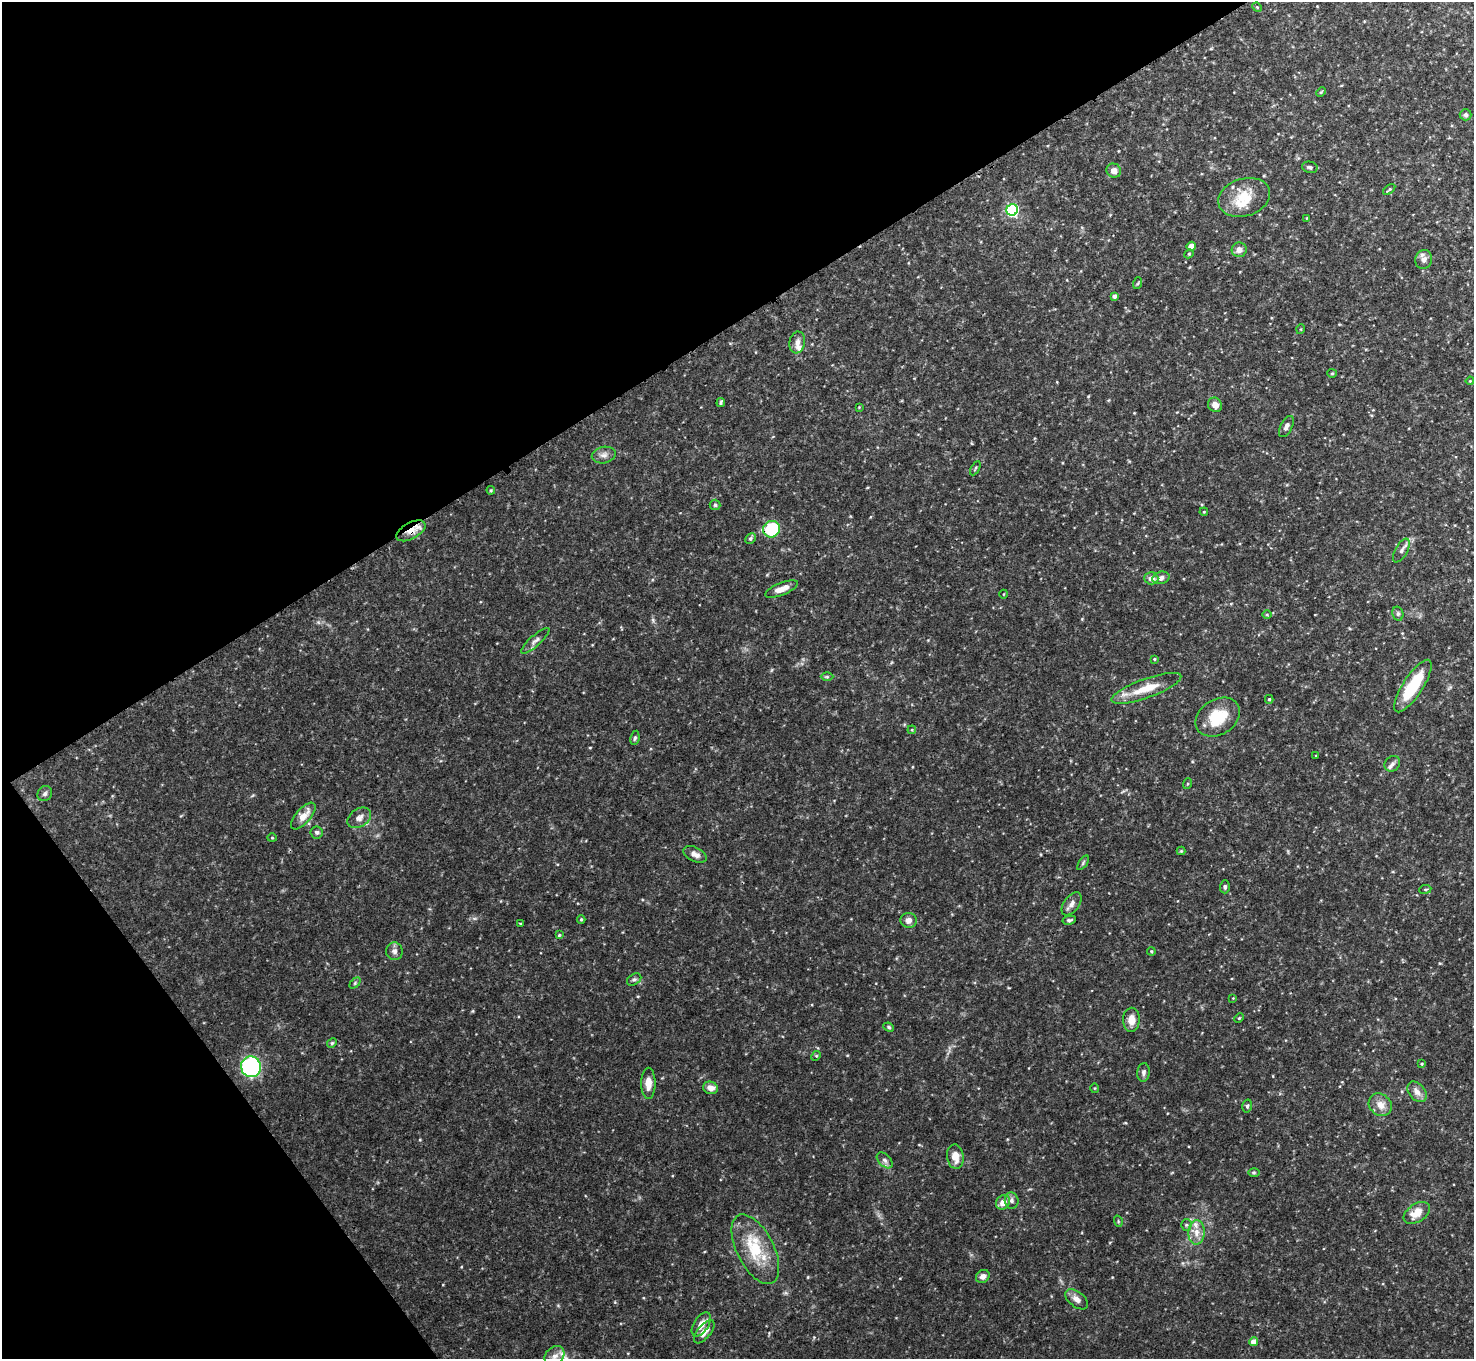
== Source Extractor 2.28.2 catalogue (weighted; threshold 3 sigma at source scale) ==
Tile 5 of 4 x 4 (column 1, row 2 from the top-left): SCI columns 8-1479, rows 2883-4239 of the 5904 x 5905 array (HDU 1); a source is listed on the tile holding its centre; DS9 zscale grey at full resolution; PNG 1476 x 1361 px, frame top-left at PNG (2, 2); each listed source drawn as its Kron ellipse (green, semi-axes under 4 px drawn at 4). Shown black and unused: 31% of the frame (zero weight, under 3 of 4 exposures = <1% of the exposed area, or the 3 px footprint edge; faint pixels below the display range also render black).
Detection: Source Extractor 2.28.2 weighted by HDU 2 'WHT'; one run over the whole footprint, this tile lists its part. Background 0.132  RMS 0.0051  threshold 0.0231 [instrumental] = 3 sigma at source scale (4.5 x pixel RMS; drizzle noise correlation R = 1.50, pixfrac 1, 0.05/0.05 arcsec/px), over >= 5 px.
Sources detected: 107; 6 inside a brighter listed object's ellipse — not listed separately; the other 101 listed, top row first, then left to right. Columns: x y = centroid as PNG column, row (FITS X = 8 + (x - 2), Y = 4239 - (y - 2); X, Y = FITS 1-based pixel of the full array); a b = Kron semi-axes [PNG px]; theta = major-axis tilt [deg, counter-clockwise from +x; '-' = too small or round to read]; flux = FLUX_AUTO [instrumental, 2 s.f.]
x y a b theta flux
1257 7 5 4 - 0.51
1321 92 5 3 - 0.57
1466 115 6 5 - 1.2
1310 167 8 5 -13 1.1
1114 171 7 7 - 3.1
1389 189 7 3 40 0.67
1244 197 26 18 18 14
1012 210 6 5 - 81
1307 218 3 3 - 0.44
1191 246 4 4 - 5.4
1239 250 7 7 - 2.9
1189 254 5 4 - 0.6
1424 259 9 8 - 2.6
1138 283 6 3 71 0.56
1114 296 4 3 - 1.4
1301 329 5 3 - 0.43
797 342 11 8 80 2.8
1332 373 5 4 - 0.59
1470 381 4 3 - 0.43
721 403 4 3 - 0.75
1215 405 7 7 - 3.3
859 407 4 4 - 0.37
1286 426 11 5 63 2.1
604 455 12 8 11 2.7
975 468 8 3 60 0.55
491 490 4 3 - 0.57
715 505 5 5 - 0.83
1204 512 4 3 - 0.4
771 529 8 8 - 29
411 531 16 8 29 5.1
750 538 6 4 45 1.1
1401 551 13 6 61 2
1151 578 7 6 - 3.4
1161 578 9 6 14 2.2
781 589 17 6 21 4.5
1004 594 4 3 - 0.37
1398 614 7 5 -76 1
1267 615 5 3 - 0.51
535 641 18 5 42 2.3
1154 659 4 4 - 0.49
827 677 6 4 -1 0.66
1413 686 30 10 57 23
1146 688 37 9 20 12
1269 699 4 4 - 0.65
1218 717 24 17 32 17
912 730 4 3 - 0.46
635 738 7 4 81 0.98
1316 755 4 2 - 0.34
1392 764 8 7 - 1.7
1187 784 5 3 - 0.51
45 794 8 7 - 1.5
303 816 16 7 49 5.4
359 818 13 9 34 3.1
317 832 6 6 - 1.1
272 838 4 4 - 0.54
1181 851 4 4 - 0.49
695 854 13 7 -25 2.9
1083 863 8 4 56 0.87
1225 887 6 5 - 1.1
1425 889 6 3 8 0.58
1072 904 13 7 53 2.6
581 919 4 3 - 0.63
908 920 8 7 - 2.9
1069 920 7 4 11 1.1
520 923 4 2 - 0.35
559 935 4 4 - 0.57
394 951 9 8 - 2.2
1151 951 4 3 - 0.46
634 979 8 5 34 1.1
355 983 6 4 46 0.67
1233 998 3 3 - 0.35
1239 1018 5 4 - 0.56
1131 1020 12 8 89 4.6
889 1027 5 4 - 0.69
332 1043 5 4 - 0.7
816 1056 5 4 - 0.58
1422 1064 4 3 - 0.5
251 1067 10 10 - 81
1143 1072 9 6 85 1.7
648 1083 15 7 -90 5.2
711 1088 7 6 - 3.5
1095 1088 5 3 - 0.51
1417 1092 11 8 -49 3.2
1380 1105 12 10 -42 5
1247 1106 6 5 - 0.94
955 1157 12 8 -82 5.7
885 1160 9 6 -45 1.7
1254 1173 6 4 1 0.66
1012 1201 8 7 - 1.5
1003 1202 8 6 46 4.4
1417 1213 14 9 34 7
1118 1221 6 3 -73 0.52
1186 1225 5 5 - 0.84
1196 1232 12 8 86 4.3
755 1249 38 18 -63 22
983 1276 7 6 - 2.2
1077 1299 13 7 -38 3
701 1324 13 7 57 4.2
704 1332 14 6 50 4.5
1254 1342 4 4 - 5.3
554 1356 11 9 49 3.5
Overlapping masked pixels (flux is a lower limit): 2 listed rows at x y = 771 529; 411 531
Isophote crosses this tile's border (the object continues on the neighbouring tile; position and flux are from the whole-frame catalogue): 1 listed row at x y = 554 1356